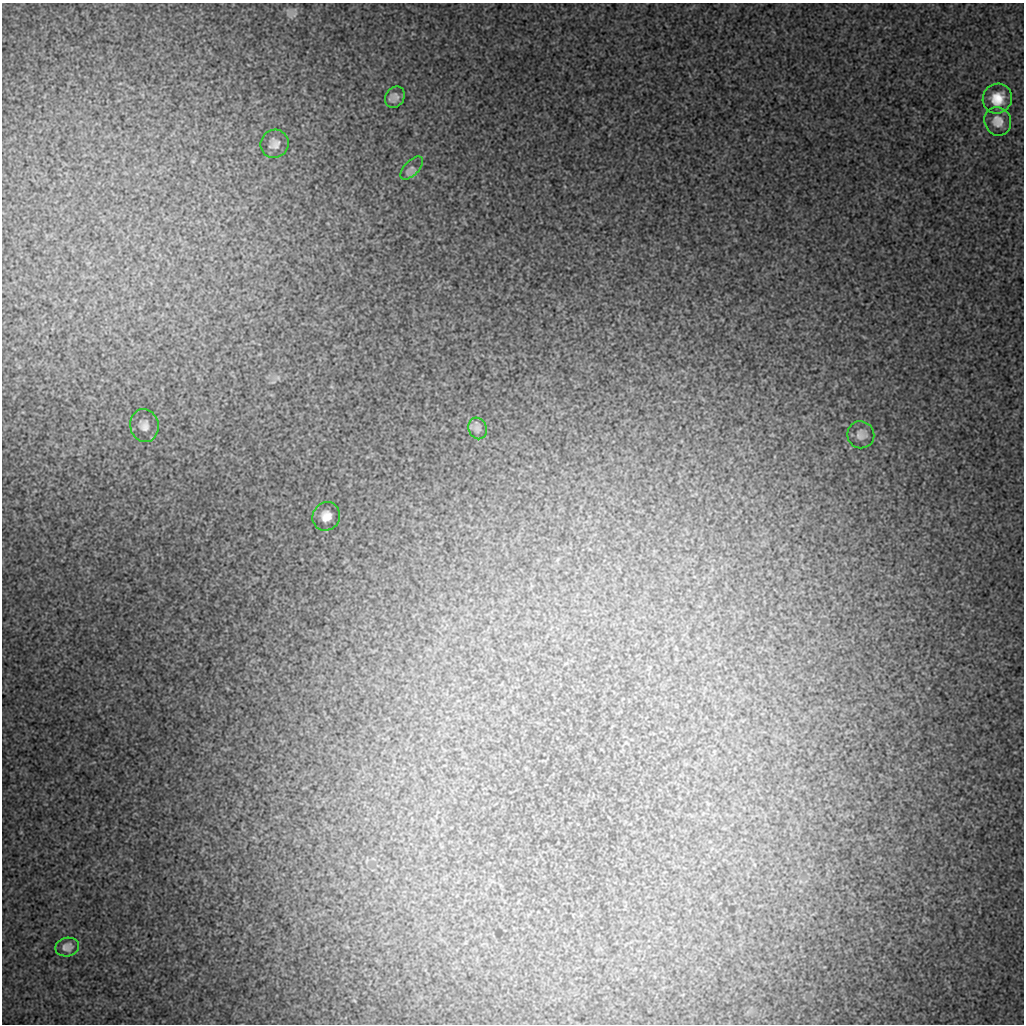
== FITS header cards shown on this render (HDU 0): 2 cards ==
NAXIS1  =                 1022 / length of data axis 1
NAXIS2  =                 1022 / length of data axis 2

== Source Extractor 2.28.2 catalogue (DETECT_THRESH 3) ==
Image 1022 x 1022 px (HDU 0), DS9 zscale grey, 1 PNG px = 1 image px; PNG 1026 x 1026 px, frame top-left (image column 1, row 1022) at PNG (2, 3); each listed source drawn as its Kron ellipse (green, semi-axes under 4 px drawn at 4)
Background 162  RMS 3.8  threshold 11.5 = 3 sigma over >= 5 px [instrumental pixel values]
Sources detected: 10; all 10 listed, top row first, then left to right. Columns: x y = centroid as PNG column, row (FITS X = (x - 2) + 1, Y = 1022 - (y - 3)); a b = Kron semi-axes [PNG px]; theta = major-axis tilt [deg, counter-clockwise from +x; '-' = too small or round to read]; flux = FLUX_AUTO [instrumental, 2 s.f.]
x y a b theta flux
395 97 11 9 56 1700
997 99 15 14 - 4400
998 121 14 13 - 2600
274 144 14 14 - 2200
412 168 14 7 46 1200
144 426 16 14 -81 2300
478 428 11 9 -70 1200
861 435 14 13 - 1900
326 516 14 13 - 2600
67 947 12 9 13 1500